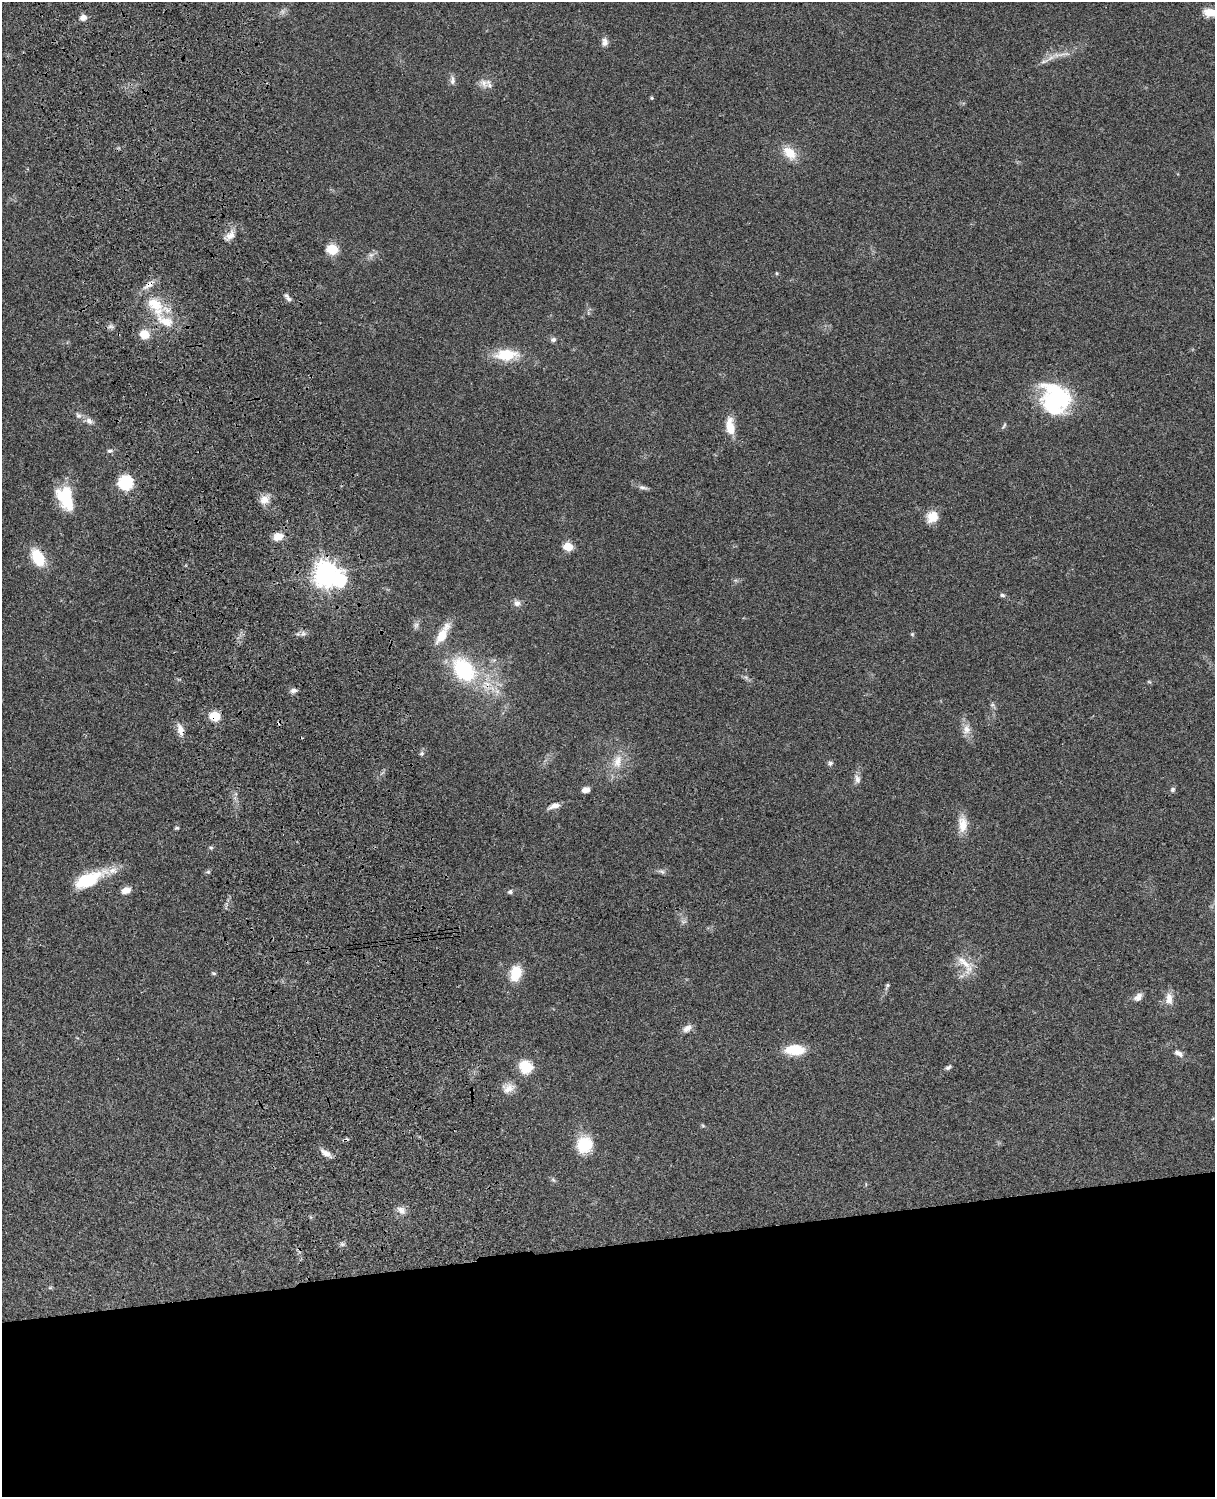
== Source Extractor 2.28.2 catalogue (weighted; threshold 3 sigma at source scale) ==
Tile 11 of 4 x 3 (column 3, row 3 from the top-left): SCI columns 2544-3756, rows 278-1772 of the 5087 x 4928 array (HDU 1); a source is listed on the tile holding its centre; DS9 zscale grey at full resolution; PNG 1217 x 1499 px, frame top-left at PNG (2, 2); no overlay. Shown black and unused: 17% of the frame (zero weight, under 3 of 4 exposures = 6% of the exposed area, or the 3 px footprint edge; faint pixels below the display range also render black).
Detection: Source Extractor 2.28.2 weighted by HDU 2 'WHT'; one run over the whole footprint, this tile lists its part. Background 0.0799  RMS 0.0058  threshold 0.0263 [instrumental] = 3 sigma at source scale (4.5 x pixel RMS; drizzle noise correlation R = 1.50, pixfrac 1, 0.05/0.05 arcsec/px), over >= 5 px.
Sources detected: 85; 1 too faint to see at this stretch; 1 inside a brighter object's white glare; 1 cosmic-ray / hot-pixel residue — not listed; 3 inside a brighter listed object's ellipse — not listed separately; the other 79 listed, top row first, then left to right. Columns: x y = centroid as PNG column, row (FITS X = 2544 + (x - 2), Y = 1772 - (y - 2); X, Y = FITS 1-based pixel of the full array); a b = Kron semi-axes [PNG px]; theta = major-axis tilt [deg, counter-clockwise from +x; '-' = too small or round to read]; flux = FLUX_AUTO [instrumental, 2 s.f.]
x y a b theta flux
1210 12 18 9 -7 7.6
83 18 8 6 16 3
605 42 11 7 -89 2.9
1044 61 14 3 22 2.3
452 80 13 6 87 2.3
484 83 14 10 -62 4.2
652 98 4 3 - 0.74
789 153 21 13 -46 9.2
230 236 15 9 44 4.8
332 249 6 5 - 38
371 255 8 6 43 2
777 273 4 4 - 0.62
289 299 8 6 -33 1.6
155 305 33 17 -57 22
111 327 11 4 -5 1.6
144 334 10 8 -22 9.6
553 340 7 6 - 1.6
506 355 29 14 2 17
1057 399 35 27 -40 57
78 415 9 7 -52 2.1
89 421 11 8 -45 2.9
1004 425 9 4 63 0.9
730 426 20 9 -83 10
110 451 7 5 3 1.3
125 482 7 7 - 83
643 487 13 5 -13 2
66 498 29 17 -72 22
264 500 11 11 - 5.1
932 517 14 13 - 7.7
278 536 11 8 22 6.3
568 546 6 5 - 18
38 557 15 9 -61 23
326 574 10 8 -23 630
1002 595 7 5 -12 1.2
517 603 8 8 - 2.6
416 625 8 7 - 1.7
303 634 7 5 0 1.6
442 634 27 9 60 11
912 634 5 5 - 0.73
464 670 21 15 -49 53
293 690 8 6 6 2
992 705 6 4 18 0.94
215 716 6 5 - 30
180 729 17 8 -73 4.3
966 729 14 10 84 4.8
421 753 6 6 - 1.2
618 761 21 12 75 9
830 763 8 6 32 1.4
857 779 13 7 -74 2.8
1173 789 7 6 - 1.3
585 790 9 7 8 2.8
554 806 14 6 18 3.7
962 824 22 12 -89 8
176 828 5 4 - 0.82
211 848 6 4 0 0.85
662 872 11 5 -17 1.7
89 880 42 16 25 26
126 890 11 7 23 4.2
510 892 6 6 - 1.2
683 921 8 4 0 1.3
964 962 30 10 -44 8.7
214 973 6 5 - 0.84
516 973 16 11 77 14
887 985 6 5 - 0.91
1138 997 11 8 44 3.3
1169 999 17 9 -86 5.2
687 1028 13 8 35 3.3
794 1050 18 10 0 18
1179 1053 12 7 -28 2.8
526 1066 12 11 - 17
948 1067 8 5 36 1.4
508 1088 18 13 20 5.7
703 1126 6 4 -19 0.74
585 1144 18 16 57 18
326 1153 17 7 -32 3.7
553 1180 8 4 -37 0.98
401 1210 14 10 -39 3.7
342 1244 7 6 - 1.2
50 1288 6 4 19 0.66
Overlapping masked pixels (flux is a lower limit): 5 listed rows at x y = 38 557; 326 574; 464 670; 215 716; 180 729
Isophote crosses this tile's border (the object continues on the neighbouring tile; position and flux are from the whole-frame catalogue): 1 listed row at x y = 1210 12